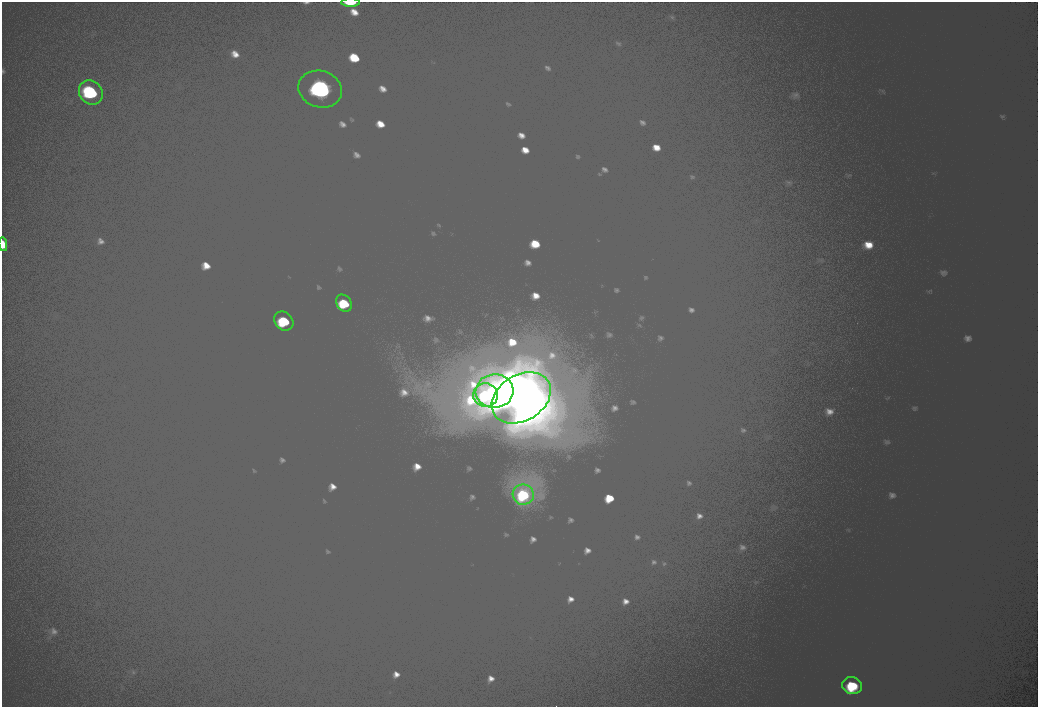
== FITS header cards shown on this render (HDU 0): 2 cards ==
NAXIS1  =                 2072
NAXIS2  =                 1410

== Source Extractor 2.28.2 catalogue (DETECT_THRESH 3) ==
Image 2072 x 1410 px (HDU 0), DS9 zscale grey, zoomed out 1/2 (1 PNG px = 2 x 2 image px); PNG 1040 x 709 px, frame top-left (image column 1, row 1410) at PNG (2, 2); each listed source drawn as its Kron ellipse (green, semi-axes under 4 px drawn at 4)
Background 103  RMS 30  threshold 90.7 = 3 sigma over >= 5 px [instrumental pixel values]
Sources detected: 11; all 11 listed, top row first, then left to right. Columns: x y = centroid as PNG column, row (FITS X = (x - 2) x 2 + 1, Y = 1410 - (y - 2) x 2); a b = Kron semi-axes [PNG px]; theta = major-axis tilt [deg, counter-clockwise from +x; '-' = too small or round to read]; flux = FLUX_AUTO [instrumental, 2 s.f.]
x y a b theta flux
351 2 9 3 0 9000
320 89 22 18 -17 150000
91 92 13 11 -46 56000
3 244 7 4 -81 10000
344 303 9 7 -53 25000
284 321 10 8 -47 35000
495 391 19 17 7 170000
486 395 12 11 - 65000
521 398 32 23 32 390000
523 495 10 10 - 44000
852 686 10 8 -20 32000
At the frame edge (FLAGS 8, measured only in part): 2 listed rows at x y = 351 2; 3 244